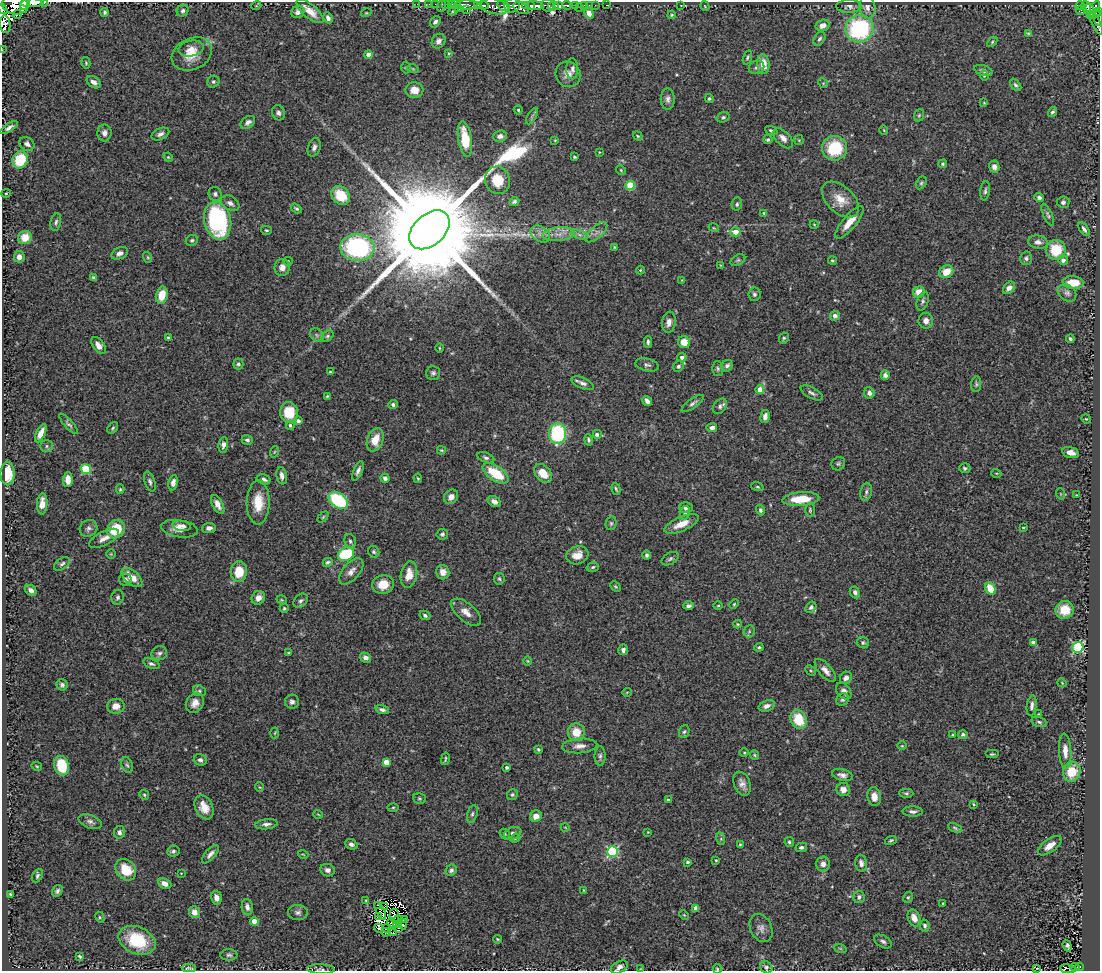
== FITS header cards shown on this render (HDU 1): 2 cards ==
NAXIS1  =                 1098
NAXIS2  =                  969

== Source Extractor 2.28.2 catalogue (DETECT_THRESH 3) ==
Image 1098 x 969 px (HDU 1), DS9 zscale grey, 1 PNG px = 1 image px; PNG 1102 x 973 px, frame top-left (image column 1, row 969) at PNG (2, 2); each listed source drawn as its Kron ellipse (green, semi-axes under 4 px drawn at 4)
Background 0.525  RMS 0.039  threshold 0.118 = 3 sigma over >= 5 px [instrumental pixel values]
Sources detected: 458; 7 with non-positive FLUX_AUTO (blend fragments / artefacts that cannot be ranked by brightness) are neither listed nor drawn; the other 451 listed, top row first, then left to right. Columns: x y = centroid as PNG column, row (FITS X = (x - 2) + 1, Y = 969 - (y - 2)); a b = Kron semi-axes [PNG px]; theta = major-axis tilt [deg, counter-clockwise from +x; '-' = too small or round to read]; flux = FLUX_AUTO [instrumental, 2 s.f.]
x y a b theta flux
25 3 7 3 63 640
32 3 11 4 3 1100
44 3 3 2 - 41
417 4 2 2 - 5
429 4 2 2 - 2.2
446 4 2 2 - 8.8
452 4 3 3 - 39
15 5 13 9 -11 400
436 5 4 3 - 35
456 5 5 2 - 47
466 5 11 4 0 620
477 5 4 3 - 230
483 5 5 3 - 280
512 5 8 7 - 250
525 5 3 3 - 65
559 5 4 3 - 540
567 5 4 3 - 120
584 5 3 3 - 12
590 5 3 2 - 10
595 5 2 2 - 7.7
606 5 3 2 - 9.9
681 5 3 2 - 1.6
1080 5 4 3 - 120
256 6 5 3 - 2
441 6 6 2 71 21
495 6 14 7 -13 270
504 6 6 5 - 300
530 6 4 3 - 350
535 6 9 4 -6 1300
548 6 6 6 - 290
553 6 5 4 - 570
576 6 3 3 - 91
705 6 5 3 - 2.5
849 6 13 6 1 11
580 7 2 2 - 8.7
867 7 11 8 -78 15
1086 7 6 4 -69 140
1090 7 3 2 - 64
1095 7 6 4 57 120
458 8 3 2 - 62
521 8 8 5 -29 470
3 9 5 4 - 350
467 9 3 3 - 150
453 10 6 2 47 4.8
1080 10 4 3 - 13
183 11 6 5 - 5.6
310 11 17 6 -39 32
1099 11 3 2 - 54
105 12 4 4 - 4.2
298 12 7 6 - 12
366 13 5 3 - 2.4
589 13 6 4 -62 19
1096 14 5 3 - 14
17 15 4 2 - 71
672 15 4 3 - 2.7
1091 15 3 2 - 6.6
328 18 5 4 - 11
1098 19 7 3 -79 10
435 22 6 4 52 7.3
1096 23 13 3 -63 27
5 24 9 5 -85 150
823 25 7 5 17 18
859 29 14 13 - 320
1028 33 3 3 - 2.6
819 39 8 5 56 6.6
438 41 7 6 - 13
992 42 6 3 46 3.3
191 48 13 7 10 19
2 50 3 2 - 2.9
449 53 4 3 - 2.7
192 54 21 15 26 51
369 55 4 4 - 32
747 57 7 4 73 4.1
86 63 6 4 -76 3.6
763 64 10 6 -84 37
406 67 6 5 - 3.8
757 67 8 6 24 8.4
413 69 6 3 -19 2.8
572 69 10 6 -89 9.4
983 70 9 5 -18 9.2
568 74 13 12 - 22
984 76 5 4 - 3.6
94 82 7 5 -34 14
213 82 6 5 - 5.3
823 83 5 4 - 3.5
1016 85 7 4 -51 5.5
414 90 9 8 - 31
709 98 4 4 - 4.8
668 99 10 7 -89 11
984 103 4 3 - 2.5
518 110 4 4 - 3.5
1052 112 5 4 - 5.5
278 113 8 6 -73 9.2
919 115 6 5 - 4.2
532 116 9 3 58 5.4
723 117 7 5 19 5.9
248 122 8 5 37 9.3
9 128 10 4 34 9.8
884 130 4 3 - 2
771 131 6 4 -20 5.9
104 133 8 7 - 13
160 134 9 5 24 10
500 136 7 5 9 10
638 136 5 3 - 2.7
783 138 12 7 -47 14
465 139 18 6 -82 71
555 140 4 3 - 2.2
768 140 5 4 - 5.1
799 140 5 5 - 3
27 144 8 6 -33 10
314 147 10 6 71 11
834 148 12 12 - 130
599 152 4 2 - 2
168 157 5 4 - 2.7
574 157 4 3 - 3.4
20 160 9 7 70 100
943 164 4 4 - 3.6
994 167 6 5 - 11
621 170 5 4 - 3.3
497 180 14 12 -73 60
921 183 7 5 60 4.5
630 185 4 4 - 100
985 191 10 4 82 6.3
6 193 5 4 - 3
215 194 7 6 - 8
340 195 10 8 -47 69
1039 198 5 4 - 6.9
840 200 22 13 -43 43
514 201 5 4 - 6
1063 202 6 5 - 7.2
230 203 10 6 -32 12
737 204 7 5 79 5.4
296 208 6 4 -31 4.8
764 213 4 4 - 3.5
1048 215 12 4 -65 6.5
218 221 19 13 -77 390
56 222 9 5 79 6.8
849 222 20 6 50 37
814 224 4 3 - 2
714 228 5 3 - 2.6
1084 229 8 4 -56 8.4
266 230 5 4 - 3.4
429 230 23 15 42 120000
596 232 13 6 42 14
735 232 5 4 - 30
540 234 10 7 -35 16
558 234 16 7 6 25
580 235 9 4 -19 8
25 237 7 6 - 43
192 240 6 5 - 5.6
1038 242 10 6 -10 13
357 247 17 13 -4 460
614 247 3 2 - 2.3
1056 250 10 10 - 84
120 253 8 5 25 11
19 257 5 5 - 18
148 257 6 3 -70 2.9
1026 258 7 6 - 7.2
738 260 8 5 30 5.2
832 260 4 4 - 3.4
1063 260 5 5 - 10
288 261 4 4 - 3
721 265 4 2 - 2.4
282 267 8 8 - 18
640 270 4 4 - 2.5
946 272 7 6 - 41
94 278 4 3 - 6.5
682 280 3 3 - 2
1073 283 10 6 -4 49
1009 288 7 5 46 17
919 292 6 5 - 35
1067 293 10 8 -40 10
754 294 7 6 - 6.5
162 295 9 6 77 45
923 301 9 5 71 7.2
835 316 5 5 - 14
926 321 8 7 - 14
669 322 10 7 82 15
317 335 7 6 - 6.6
327 336 7 5 42 4.8
168 338 3 3 - 4.3
784 338 6 4 64 4.4
1070 339 4 3 - 5.4
648 342 6 3 89 5.6
684 342 6 6 - 39
98 345 9 5 -53 16
439 348 5 3 - 2.6
682 357 5 4 - 9.8
238 364 5 5 - 5.7
647 365 12 6 -13 8.5
678 366 5 5 - 5.8
727 366 6 5 - 8.3
718 368 7 5 -88 5.4
330 372 4 3 - 2.5
433 373 7 7 - 8
885 375 5 4 - 9.3
583 383 12 5 -23 10
976 384 8 5 83 5.4
760 390 4 4 - 35
812 393 12 5 -29 8.4
869 393 5 5 - 9.7
327 396 4 3 - 2.6
647 401 5 4 - 11
693 403 13 4 35 8.5
393 405 4 4 - 6.6
720 406 8 6 52 7.4
289 412 10 9 - 67
765 416 7 4 76 11
1086 419 5 4 - 2.8
298 421 4 4 - 11
69 424 13 4 -49 6.5
290 425 5 4 - 5.5
113 428 6 4 51 4.1
712 428 5 4 - 9.9
41 433 10 4 64 20
558 433 10 8 87 230
597 435 5 5 - 8.5
247 440 5 5 - 6.1
375 440 12 8 68 43
588 440 5 4 - 5.5
223 445 8 5 82 11
47 446 6 6 - 6.4
441 450 4 3 - 3.1
274 452 6 3 70 3.3
1071 453 8 5 -14 18
486 458 9 5 -22 6.5
838 464 7 6 - 5.4
965 468 5 5 - 4.4
86 469 5 5 - 170
358 471 10 4 67 9.6
7 473 12 7 89 54
496 473 15 7 -33 91
543 473 10 7 -48 42
996 473 5 3 - 2.7
282 476 9 5 -80 12
385 478 5 4 - 8.1
418 478 5 3 - 2.8
264 479 7 5 -16 8.6
68 480 7 5 89 24
150 482 10 5 -72 7.1
173 483 7 4 79 12
757 487 6 4 -18 3.9
120 489 5 4 - 3.5
616 489 6 3 -73 4.1
866 492 9 5 80 7.9
1061 494 6 3 -71 2.7
1076 495 3 3 - 1.9
451 497 8 6 50 16
801 499 18 7 4 66
338 500 11 7 -36 210
494 501 7 5 -31 12
258 502 22 11 89 60
42 504 10 5 86 24
218 504 10 5 -61 16
686 507 7 5 1 9.6
760 510 5 4 - 6.5
810 510 7 4 90 4.2
685 513 7 5 77 6.5
323 517 6 4 45 3.4
611 523 7 5 76 5.6
682 524 18 7 23 37
182 526 9 5 -10 12
1023 527 3 2 - 2.4
89 528 9 8 - 9.1
209 528 6 5 - 11
116 529 9 8 - 91
179 529 18 8 -9 26
442 534 6 5 - 5
104 538 16 7 27 17
350 541 7 5 -73 6.6
374 552 6 5 - 4.9
111 554 4 4 - 2.6
346 554 8 6 24 160
577 555 11 9 18 29
647 555 5 4 - 5.5
670 559 9 5 30 6.7
328 562 5 4 - 5.2
62 564 9 5 37 6.7
593 567 6 4 18 4.2
351 571 16 8 48 18
239 572 10 8 82 62
443 572 7 6 - 22
409 575 13 8 80 34
132 578 12 7 -41 37
499 579 5 5 - 4.3
125 580 6 6 - 8.9
383 584 11 9 11 42
615 587 6 3 -44 3.3
990 589 6 5 - 68
31 590 6 5 - 11
855 592 6 5 - 7.8
118 597 7 6 - 6.8
258 598 7 6 - 15
282 600 5 3 - 2.5
301 601 8 6 43 7.4
734 604 5 3 - 2.7
688 606 5 4 - 6.6
718 606 4 3 - 2.3
811 607 6 5 - 5.9
284 608 4 4 - 3.5
1065 610 9 9 - 56
466 612 18 9 -40 24
425 615 6 4 -28 5.5
738 624 4 4 - 2.7
749 631 6 5 - 4.7
1033 642 4 4 - 15
863 643 6 5 - 5.5
759 647 4 4 - 5
1078 647 5 5 - 260
623 650 5 5 - 8.5
159 653 8 7 - 8.9
288 653 4 3 - 3.4
365 658 6 5 - 11
528 661 5 3 - 2.4
151 664 8 4 -20 6.3
811 670 6 4 -44 3
825 670 14 6 -48 17
846 678 6 5 - 11
1062 683 4 3 - 2.3
62 685 6 5 - 6.9
199 691 6 5 - 5
844 691 9 6 -51 14
627 692 5 3 - 2
843 699 7 6 - 6.6
292 702 7 7 - 8.9
195 703 10 8 59 21
116 706 9 7 9 23
767 706 8 5 18 13
1032 706 10 5 81 9.9
382 710 7 4 -17 8.1
1039 714 3 3 - 2.3
798 719 10 7 -66 79
1039 722 8 5 -16 5.7
576 732 9 8 - 43
684 732 7 5 69 4.8
275 733 5 3 - 2.3
963 734 5 4 - 5.7
953 735 3 3 - 2.8
580 746 18 7 5 18
902 746 5 3 - 2.4
538 749 4 3 - 3.9
1065 751 17 6 -86 25
744 753 5 3 - 2.7
992 754 7 4 0 4.4
755 755 5 4 - 3.4
600 756 10 5 89 6.9
445 759 6 2 78 3.4
200 760 6 5 - 7.5
386 762 4 4 - 38
127 765 8 5 -71 6.3
37 766 5 4 - 3.2
62 766 10 7 -73 100
507 767 3 3 - 5.9
1072 772 10 9 - 69
842 775 10 5 -14 11
742 784 12 8 -68 16
259 787 5 3 - 2.2
843 790 7 6 - 18
906 793 7 4 -2 4.7
144 795 5 4 - 3.7
512 795 6 5 - 4.7
874 797 9 6 -82 23
419 798 6 5 - 4.4
668 800 3 3 - 3.5
973 804 3 3 - 2.7
204 807 12 8 -64 33
393 807 5 3 - 3
913 811 10 5 -1 9.2
318 814 4 3 - 2.1
472 814 9 5 75 6.9
536 816 6 5 - 24
90 822 12 6 -20 10
266 824 11 5 7 11
565 827 4 3 - 1.6
955 828 7 4 -24 4.4
119 832 6 5 - 8.2
648 832 3 2 - 1.8
513 833 9 6 22 9.3
505 834 6 4 -50 3.6
515 838 5 4 - 3.8
721 839 6 4 -74 4
891 840 6 4 20 4.1
789 842 5 4 - 4.5
351 844 6 5 - 7.6
740 844 4 3 - 3.3
1050 846 14 6 36 22
801 847 6 4 14 6
173 851 6 5 - 6.1
612 852 5 5 - 300
210 854 11 5 48 11
303 854 5 3 - 2.1
716 860 4 3 - 2.5
688 862 3 3 - 4.8
861 863 8 6 -83 11
823 864 7 7 - 15
126 870 12 9 -50 67
327 870 7 6 - 10
451 870 6 5 - 6.6
181 873 3 3 - 1.6
37 876 7 5 59 5.5
165 884 7 5 -25 17
584 890 3 2 - 1.7
57 891 6 5 - 6.7
11 894 4 3 - 3.9
859 897 6 5 - 7.7
908 897 6 4 64 3.8
216 898 7 5 -74 14
366 900 3 2 - 2
943 903 3 2 - 2.3
378 905 3 2 - 3.4
385 906 2 2 - 3.5
247 907 8 5 -83 13
696 908 4 4 - 26
380 911 9 3 -62 0.47
194 912 6 5 - 19
298 912 10 7 -4 9.4
684 915 5 3 - 2.5
378 916 3 2 - 3
394 916 7 4 -83 3.3
100 917 5 4 - 3.2
914 918 9 6 -68 24
404 919 3 2 - 1.9
398 920 5 4 - 6
254 921 4 4 - 34
392 923 5 2 - 8.4
397 924 4 2 - 1.7
403 924 5 2 - 6.2
925 926 6 5 - 6.3
379 928 5 3 - 4.4
386 928 4 2 - 1.6
399 928 3 2 - 2.4
761 928 15 10 -65 18
386 932 4 3 - 2.1
394 933 4 3 - 2.2
498 939 4 3 - 3.1
137 940 19 13 -25 110
883 941 10 5 -28 8.1
1067 946 6 4 -71 11
840 948 6 4 -19 3.7
229 955 8 6 -1 6.9
80 956 4 2 - 3.8
619 967 9 5 28 13
766 967 7 5 -40 7.5
1075 967 4 3 - 6.6
1079 967 4 3 - 21
189 968 7 2 -2 4.4
1037 968 3 2 - 1.7
321 969 14 5 -3 7.5
641 969 3 3 - 2.3
717 969 5 4 - 3.4
1068 969 8 3 -8 11
At the frame edge (FLAGS 8, measured only in part): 14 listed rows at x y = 25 3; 32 3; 44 3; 15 5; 3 9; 1099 11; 1098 19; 1096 23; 2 50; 619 967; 321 969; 641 969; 717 969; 1068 969
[7 non-positive-flux detections neither listed nor drawn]